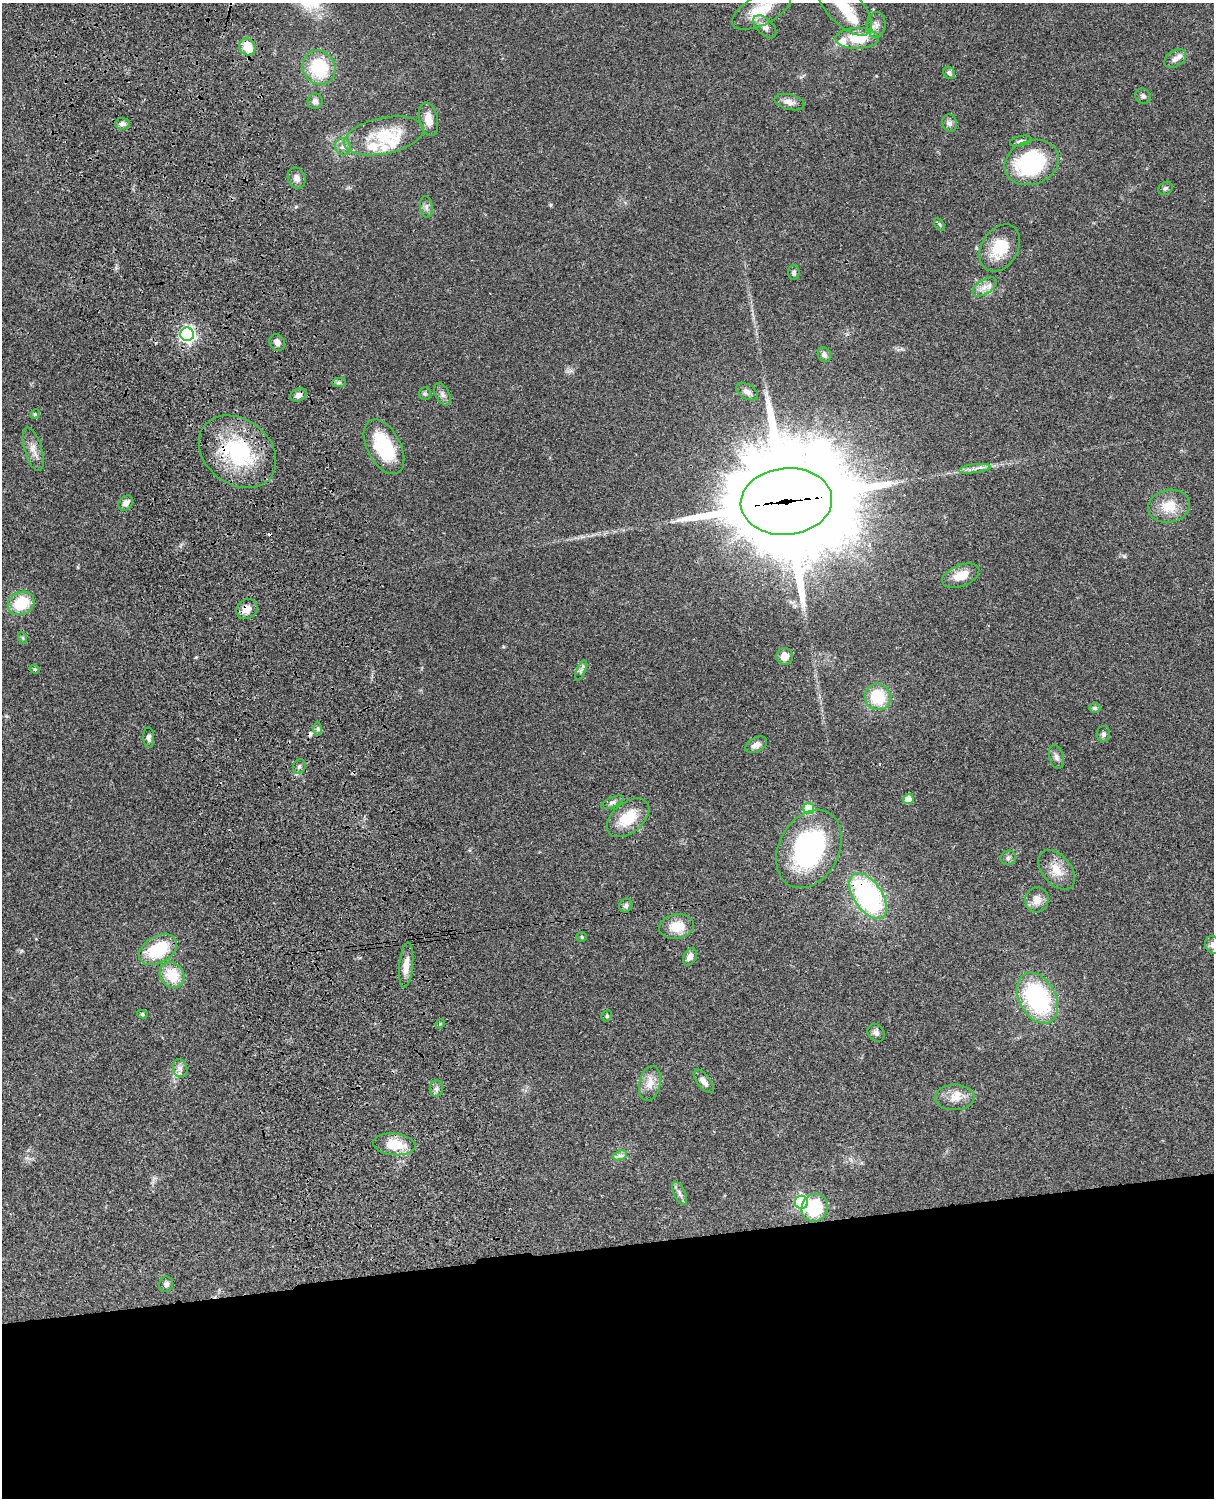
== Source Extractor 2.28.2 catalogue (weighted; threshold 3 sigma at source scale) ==
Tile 11 of 4 x 3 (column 3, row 3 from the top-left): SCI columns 2546-3757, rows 277-1772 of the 5088 x 4927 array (HDU 1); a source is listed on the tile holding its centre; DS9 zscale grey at full resolution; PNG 1216 x 1500 px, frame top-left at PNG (2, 3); each listed source drawn as its Kron ellipse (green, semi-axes under 4 px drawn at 4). Shown black and unused: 17% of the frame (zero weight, under 3 of 4 exposures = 6% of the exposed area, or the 3 px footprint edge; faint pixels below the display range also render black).
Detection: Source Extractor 2.28.2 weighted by HDU 2 'WHT'; one run over the whole footprint, this tile lists its part. Background 0.0766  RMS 0.0058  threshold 0.0261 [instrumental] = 3 sigma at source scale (4.5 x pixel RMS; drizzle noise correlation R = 1.50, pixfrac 1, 0.05/0.05 arcsec/px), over >= 5 px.
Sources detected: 98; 1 inside a brighter object's white glare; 2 cosmic-ray / hot-pixel residue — neither listed nor drawn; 5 inside a brighter listed object's ellipse — not listed separately; the other 90 listed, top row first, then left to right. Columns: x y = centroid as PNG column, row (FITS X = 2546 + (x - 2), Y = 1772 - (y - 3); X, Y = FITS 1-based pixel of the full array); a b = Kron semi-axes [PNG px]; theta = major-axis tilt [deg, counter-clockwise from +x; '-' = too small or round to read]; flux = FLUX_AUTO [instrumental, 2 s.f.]
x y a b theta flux
844 8 35 17 -45 19
762 10 32 14 27 17
876 25 13 9 82 3.5
765 27 14 7 -45 4.4
857 38 21 10 1 17
247 47 9 7 -55 11
1175 59 12 8 34 3.2
319 68 17 16 - 30
949 73 7 5 -51 1.5
1143 96 8 7 - 1.6
315 101 8 7 - 2.3
789 102 15 7 -14 3.7
428 119 17 9 -78 7.3
950 123 9 7 -75 2.1
122 124 7 5 -2 2
384 136 40 18 12 28
1021 141 11 5 12 1.5
343 147 9 8 - 2.2
1032 162 28 21 22 56
297 178 11 8 -69 3.2
1165 188 7 6 - 1.4
426 207 11 6 -85 2.2
939 224 7 4 -60 0.88
1000 248 25 18 59 18
794 272 8 5 88 1.3
984 287 14 7 34 4.2
187 334 7 6 - 170
277 342 9 7 -53 3
824 355 7 6 - 2.5
339 382 7 4 1 1.1
747 392 12 7 -32 2.7
425 393 6 5 - 1
442 394 12 7 -62 2.4
298 395 8 6 22 2.6
35 414 5 4 - 0.55
384 447 30 16 -62 35
33 449 22 8 -73 5.3
237 452 42 32 -38 56
975 469 16 4 7 2.9
786 501 46 33 5 16000
126 503 8 6 50 3.3
1169 506 21 16 11 12
961 576 19 10 22 9
21 603 14 11 26 20
247 609 11 9 33 5.5
23 638 6 4 -71 0.82
785 656 8 8 - 5.5
35 669 5 4 - 0.74
581 671 11 4 67 1.5
878 697 13 13 - 22
1095 708 5 5 - 1.4
318 729 6 4 -90 1.1
1103 734 8 6 89 1.6
149 738 10 5 -87 2.1
756 745 12 7 27 3.5
1056 757 12 7 -75 2.3
299 767 7 6 - 1.5
908 799 5 5 - 7.9
613 802 12 5 24 2
809 809 5 5 - 20
628 818 24 15 40 16
809 849 41 30 62 94
1008 858 8 7 - 1.6
1057 870 23 14 -50 9.3
868 896 26 14 -56 100
1037 900 13 11 76 5.4
626 905 7 6 - 1.6
676 926 17 12 9 10
582 937 5 4 - 0.88
1213 945 9 7 -70 2.9
158 950 20 13 30 26
690 957 9 6 61 3.1
406 965 23 7 84 6.3
172 975 13 11 -54 16
1037 998 27 18 -61 69
142 1014 5 4 - 0.99
607 1016 6 5 - 0.78
440 1024 5 4 - 0.57
876 1033 9 7 -51 2
180 1068 9 7 -73 2.3
704 1081 14 6 -52 3.4
650 1083 18 10 77 6.1
436 1089 8 6 89 1.7
955 1097 20 13 1 7.1
394 1144 21 11 -6 15
620 1155 7 4 19 1.6
679 1193 12 5 -64 2.1
802 1202 6 6 - 120
815 1208 14 13 - 26
166 1284 8 7 - 2
Overlapping masked pixels (flux is a lower limit): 5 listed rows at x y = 187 334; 237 452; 786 501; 247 609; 868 896
Isophote crosses this tile's border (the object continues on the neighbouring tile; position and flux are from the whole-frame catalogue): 3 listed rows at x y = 844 8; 762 10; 1213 945